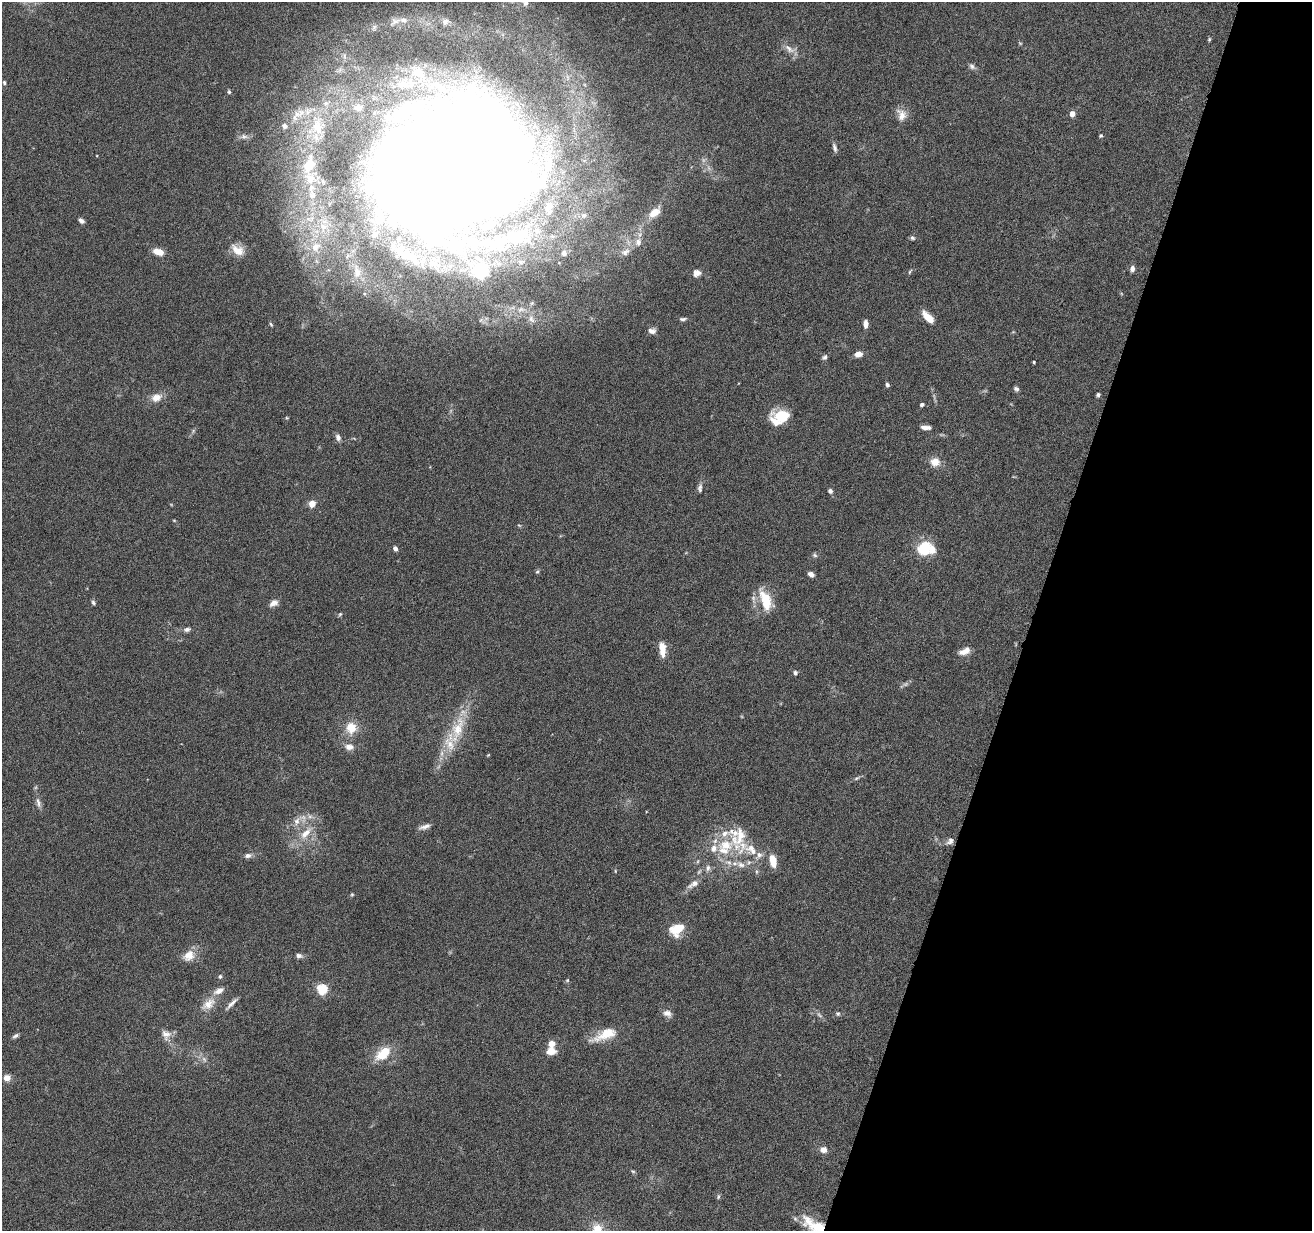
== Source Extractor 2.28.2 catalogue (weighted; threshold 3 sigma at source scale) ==
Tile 8 of 4 x 4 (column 4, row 2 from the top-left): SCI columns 3935-5244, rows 2712-3940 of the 5244 x 5296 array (HDU 1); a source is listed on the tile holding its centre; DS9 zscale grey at full resolution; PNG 1314 x 1233 px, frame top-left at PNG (2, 2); no overlay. Shown black and unused: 21% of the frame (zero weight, under 4 of 8 exposures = <1% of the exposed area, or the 3 px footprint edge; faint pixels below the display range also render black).
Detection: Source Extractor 2.28.2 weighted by HDU 2 'WHT'; one run over the whole footprint, this tile lists its part. Background 0.0779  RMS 0.0044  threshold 0.0181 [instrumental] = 3 sigma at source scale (4.09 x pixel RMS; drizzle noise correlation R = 1.36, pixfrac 0.8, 0.05/0.05 arcsec/px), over >= 5 px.
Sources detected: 146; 4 too faint to see at this stretch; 2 inside a brighter object's white glare — not listed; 28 inside a brighter listed object's ellipse — not listed separately; the other 112 listed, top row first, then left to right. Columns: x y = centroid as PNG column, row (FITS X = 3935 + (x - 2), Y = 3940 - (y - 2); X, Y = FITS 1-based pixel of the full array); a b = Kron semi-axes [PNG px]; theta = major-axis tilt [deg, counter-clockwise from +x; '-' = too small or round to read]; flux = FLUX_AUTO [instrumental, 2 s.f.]
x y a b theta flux
525 3 8 7 - 1.3
395 21 16 9 27 3.2
445 21 11 10 - 2.4
1209 39 6 4 70 0.5
1020 43 5 3 - 0.39
789 49 17 7 -41 3
972 66 9 6 -43 1.2
4 82 6 4 -74 0.63
229 92 5 4 - 0.58
297 114 11 9 12 3.8
1072 114 4 4 - 4.5
901 115 16 12 -72 3.9
284 126 7 7 - 1.4
317 127 25 14 -77 10
244 136 10 7 -1 1.7
1101 136 4 4 - 0.6
835 148 12 5 -73 1.3
308 165 23 14 58 9.2
453 168 135 117 18 1500
312 195 13 10 -57 4
655 213 18 10 38 5.7
584 215 7 6 - 1.1
81 221 7 5 -43 1.3
323 227 16 13 -73 7.7
912 238 6 5 - 0.77
638 242 11 8 72 2.9
316 247 18 15 63 10
238 250 17 10 -34 5.2
158 252 11 6 -17 5.4
625 252 15 9 26 3.1
564 253 8 7 - 1.6
1132 269 7 5 83 1.6
357 272 22 12 -81 7.5
910 272 7 3 63 0.49
697 273 9 8 - 2
928 317 15 6 -47 5.9
531 319 11 7 -63 2
683 319 8 4 1 0.92
271 324 6 4 -66 0.53
866 324 7 4 -88 2.4
652 331 10 6 -8 1.8
858 354 7 5 14 3.4
824 357 8 5 47 0.95
1034 362 3 3 - 0.49
887 385 5 4 - 0.87
1016 389 6 5 - 0.98
1098 395 4 4 - 0.78
156 397 12 9 23 4
922 405 4 3 - 1.1
782 417 21 14 -10 10
926 427 11 4 -4 2.1
193 431 7 4 73 0.6
338 437 8 6 -70 1.6
935 462 10 9 - 4.5
700 488 12 6 84 1.3
830 491 6 5 - 1
312 504 5 5 - 5.3
174 520 5 3 - 0.32
519 525 6 3 -19 0.42
395 548 6 5 - 1.3
923 549 14 11 52 15
815 555 7 5 -23 0.77
537 572 5 5 - 0.6
811 574 6 5 - 1.7
766 600 27 12 -69 11
93 603 6 4 -53 0.81
274 603 11 7 32 2.2
340 614 6 4 44 0.56
187 629 10 6 12 1.3
662 649 19 8 -85 4.4
964 651 14 7 21 3.2
795 673 6 5 - 0.84
351 728 14 12 86 6.7
458 728 50 18 64 18
349 747 10 7 -5 2.8
488 755 4 3 - 0.34
857 778 8 4 27 0.81
38 802 15 6 -73 2
303 818 15 9 -64 3.6
425 827 15 6 18 1.9
306 833 21 9 46 6.4
740 836 45 20 69 17
950 841 11 7 39 1.7
714 848 11 9 82 3.7
248 855 10 6 7 1.6
759 855 11 8 54 2.2
773 861 11 6 -78 7
708 868 9 6 81 1.5
693 884 19 8 30 3.1
352 894 5 4 - 0.45
677 929 17 12 32 9.5
189 956 16 13 39 5
299 956 8 6 -13 1.4
220 976 5 5 - 0.83
567 980 6 5 - 0.55
322 990 5 5 - 36
208 1004 21 12 39 5.5
231 1004 21 4 45 2
667 1013 12 8 -20 2.3
838 1014 6 6 - 0.75
166 1034 14 12 -52 3.2
605 1035 34 12 23 8.9
15 1036 9 5 26 0.98
551 1044 6 5 - 4.4
551 1051 8 6 4 6
383 1055 18 13 7 8.8
7 1078 9 8 - 2.6
824 1150 8 7 - 2.6
633 1171 6 4 -28 0.56
718 1196 7 4 72 0.63
819 1228 27 14 -19 12
597 1229 15 13 -71 6.5
Overlapping masked pixels (flux is a lower limit): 1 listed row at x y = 819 1228
Isophote crosses this tile's border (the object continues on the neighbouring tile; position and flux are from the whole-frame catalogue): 4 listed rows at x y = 525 3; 453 168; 819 1228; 597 1229